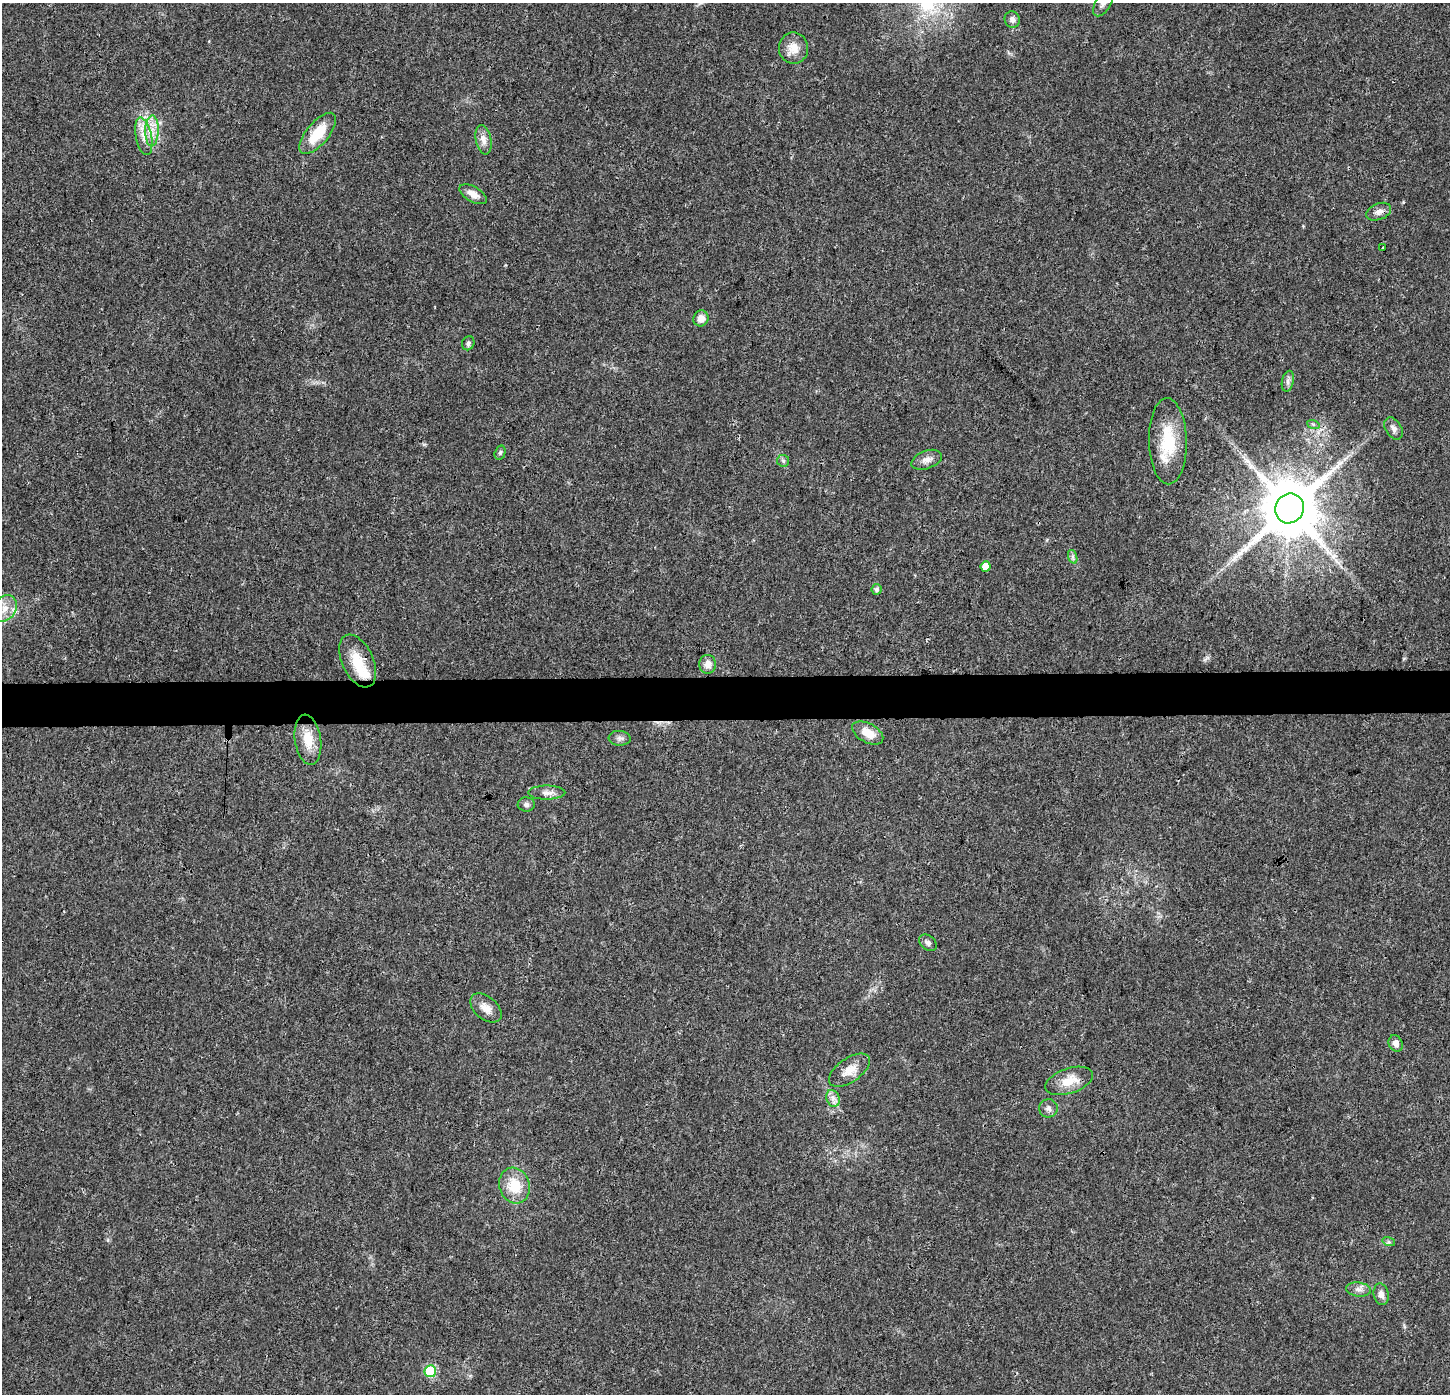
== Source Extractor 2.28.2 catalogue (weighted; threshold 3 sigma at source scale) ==
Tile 5 of 3 x 3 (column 2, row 2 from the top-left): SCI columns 1458-2905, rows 1605-2996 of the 4354 x 4601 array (HDU 1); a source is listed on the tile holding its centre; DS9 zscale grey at full resolution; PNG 1452 x 1396 px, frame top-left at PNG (2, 3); each listed source drawn as its Kron ellipse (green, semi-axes under 4 px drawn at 4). Shown black and unused: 3% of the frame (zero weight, under 3 of 4 exposures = <1% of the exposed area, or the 3 px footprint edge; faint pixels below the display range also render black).
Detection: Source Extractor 2.28.2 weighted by HDU 2 'WHT'; one run over the whole footprint, this tile lists its part. Background 0.0264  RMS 0.0031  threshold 0.014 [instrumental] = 3 sigma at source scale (4.5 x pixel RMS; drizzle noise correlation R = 1.50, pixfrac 1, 0.0396/0.0396 arcsec/px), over >= 5 px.
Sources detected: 49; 3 long thin detections or spike segments (spike, bleed or trail) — neither listed nor drawn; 3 inside a brighter listed object's ellipse — not listed separately; the other 43 listed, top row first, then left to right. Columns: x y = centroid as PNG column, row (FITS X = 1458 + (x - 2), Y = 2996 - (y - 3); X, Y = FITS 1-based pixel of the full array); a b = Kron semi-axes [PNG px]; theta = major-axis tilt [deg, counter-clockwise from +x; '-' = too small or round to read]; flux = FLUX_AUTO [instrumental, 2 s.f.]
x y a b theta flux
1103 3 15 7 58 1.7
1012 19 8 7 - 1.3
793 48 16 14 -89 4.2
152 131 15 6 89 3.3
318 133 25 11 50 9.4
144 136 19 8 -78 3.5
483 140 15 8 -78 2.2
473 194 15 7 -30 2.6
1379 212 13 8 22 1.7
1383 248 3 3 - 0.6
701 318 8 7 - 2.3
468 343 7 6 - 0.91
1288 381 10 6 78 1.2
1313 424 6 4 -19 0.51
1394 428 12 8 -57 1.4
1168 441 43 19 -89 15
500 453 7 5 74 0.62
927 460 16 9 20 2.2
783 461 6 6 - 0.56
1289 508 15 14 - 2600
1073 557 7 4 -71 0.63
986 567 5 5 - 3.6
877 589 5 5 - 0.81
5 608 14 11 56 4.1
358 661 28 15 -65 8.1
708 664 9 8 - 2.3
868 733 17 9 -29 4.9
620 738 11 7 -5 1.2
308 740 25 13 -81 6.2
547 793 18 7 0 2.1
526 805 8 7 - 0.95
928 943 10 7 -39 1.1
486 1008 18 11 -40 3
1396 1043 8 7 - 1.7
849 1070 23 12 35 4.3
1069 1081 24 12 19 5.8
833 1098 9 6 -70 1.4
1048 1108 9 9 - 1.3
514 1186 18 15 -73 8.3
1389 1242 6 4 -17 0.55
1358 1289 12 7 -7 1.5
1381 1294 11 7 -77 1.7
430 1371 6 6 - 20
Overlapping masked pixels (flux is a lower limit): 1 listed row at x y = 358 661
Isophote crosses this tile's border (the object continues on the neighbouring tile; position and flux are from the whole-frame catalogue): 1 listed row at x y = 1103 3